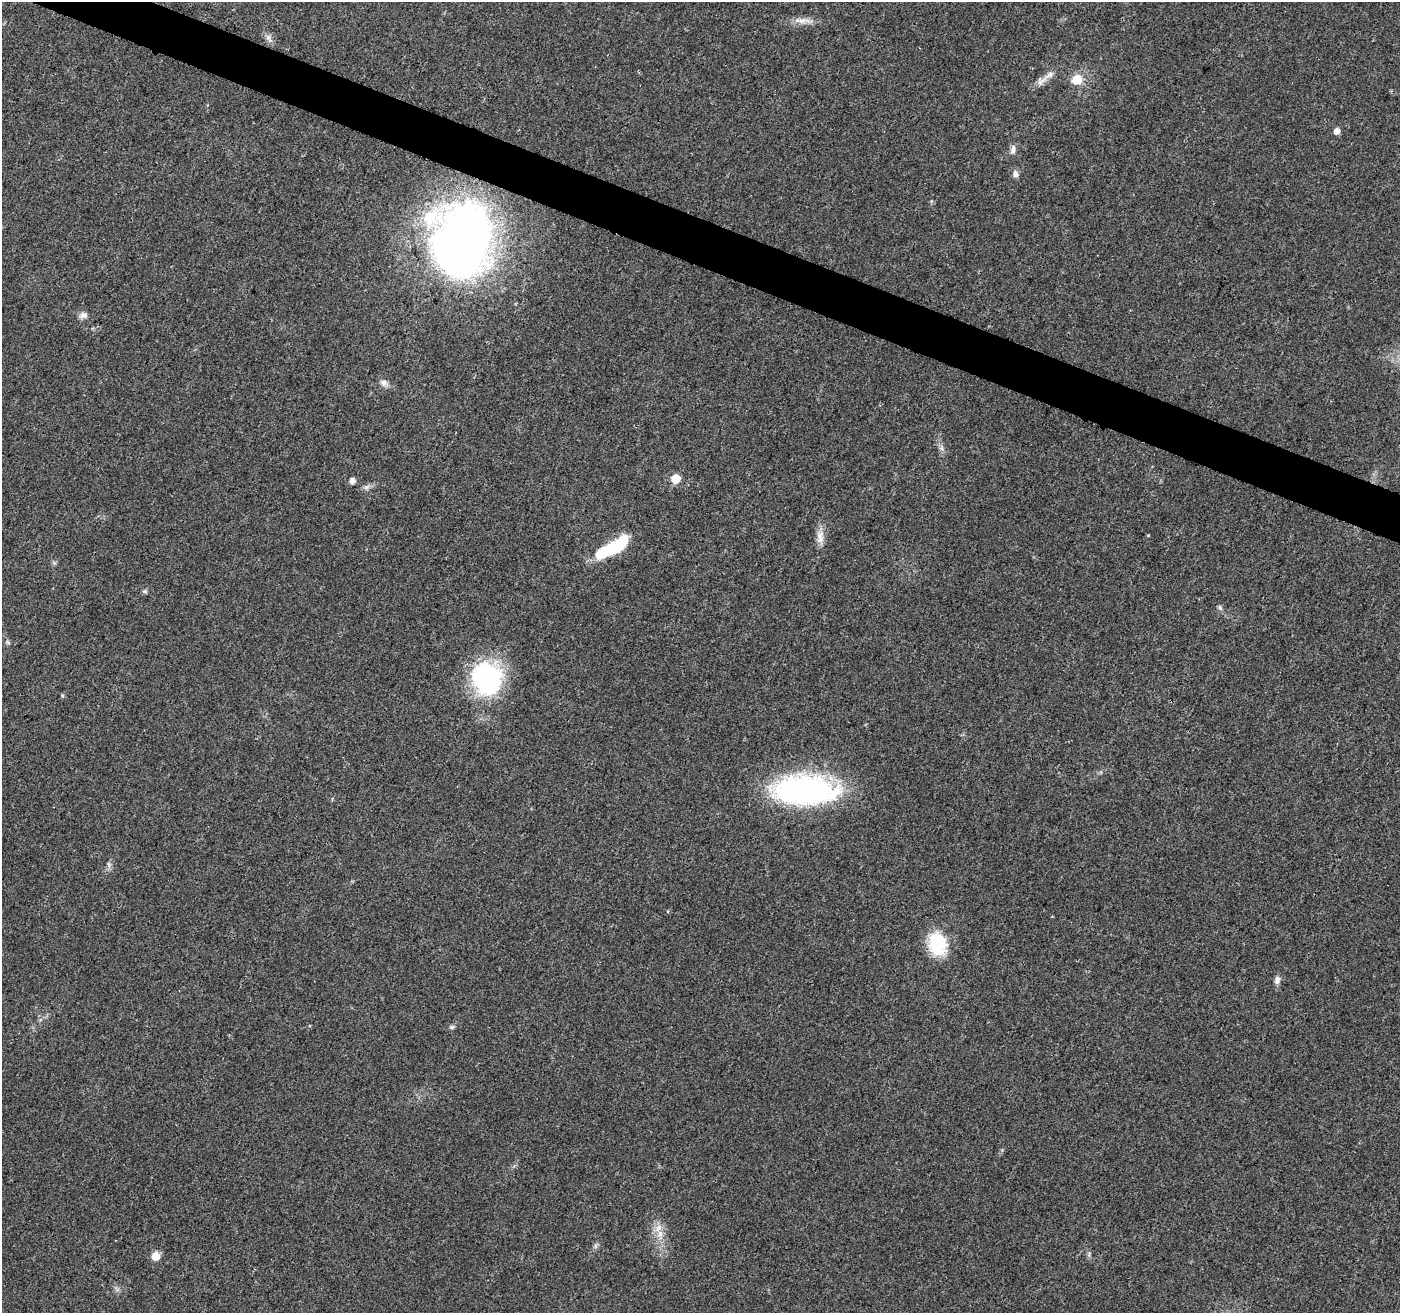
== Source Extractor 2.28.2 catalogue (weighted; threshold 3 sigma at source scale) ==
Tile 11 of 4 x 4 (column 3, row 3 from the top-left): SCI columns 2803-4200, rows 1524-2834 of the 5610 x 5733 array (HDU 1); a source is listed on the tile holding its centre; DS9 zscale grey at full resolution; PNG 1402 x 1315 px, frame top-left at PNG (2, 2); no overlay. Shown black and unused: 3% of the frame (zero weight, under 3 of 4 exposures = <1% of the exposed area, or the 3 px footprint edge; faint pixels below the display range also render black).
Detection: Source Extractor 2.28.2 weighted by HDU 2 'WHT'; one run over the whole footprint, this tile lists its part. Background 0.0249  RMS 0.0031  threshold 0.0141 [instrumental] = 3 sigma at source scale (4.5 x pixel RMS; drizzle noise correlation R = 1.50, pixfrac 1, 0.0396/0.0396 arcsec/px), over >= 5 px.
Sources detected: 32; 1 inside a brighter object's white glare — not listed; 3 inside a brighter listed object's ellipse — not listed separately; the other 28 listed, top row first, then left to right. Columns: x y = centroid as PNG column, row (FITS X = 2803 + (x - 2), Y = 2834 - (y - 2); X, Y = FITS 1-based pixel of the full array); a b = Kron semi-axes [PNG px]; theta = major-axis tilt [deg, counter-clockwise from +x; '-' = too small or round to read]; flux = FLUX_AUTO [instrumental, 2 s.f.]
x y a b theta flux
801 21 21 7 1 3
268 38 13 6 -65 1.5
1077 79 6 6 - 12
1041 81 18 9 38 2.5
1337 131 5 5 - 2.3
1013 149 13 7 73 1.5
1015 174 11 7 -78 1.2
462 240 80 61 75 190
83 315 11 8 -4 1.5
384 383 12 8 -23 1.6
942 448 7 4 -89 0.81
675 479 6 5 - 11
352 481 5 5 - 1.9
366 487 9 6 36 1
820 537 20 9 85 2.9
615 548 29 12 39 18
54 563 5 5 - 0.53
145 591 7 5 -20 0.56
1220 607 7 6 - 0.71
7 642 7 4 -70 0.53
487 679 36 33 -74 43
805 790 53 23 -1 93
109 864 9 4 -81 0.79
937 944 28 20 -80 14
1277 980 11 7 80 1.4
452 1027 7 5 20 0.63
658 1228 13 8 55 2.5
156 1256 6 6 - 6.1